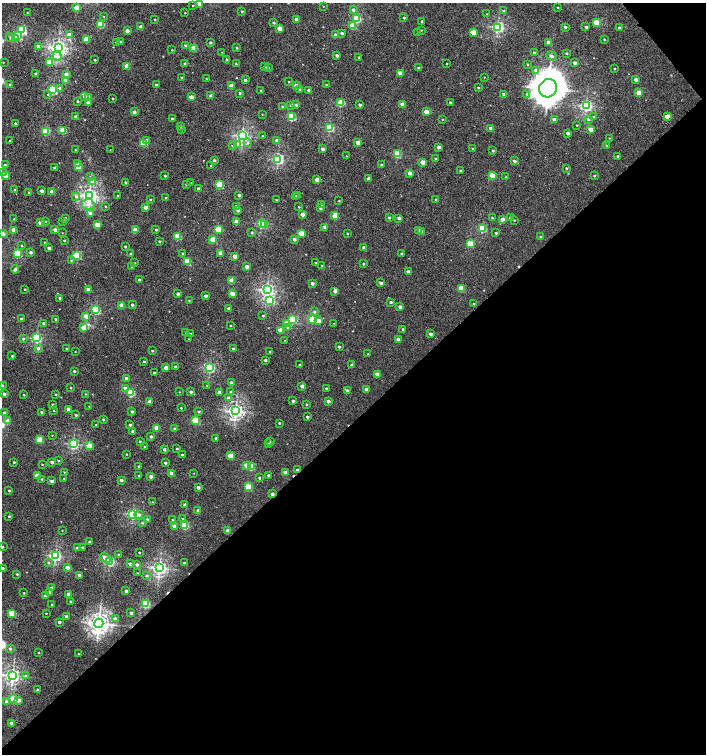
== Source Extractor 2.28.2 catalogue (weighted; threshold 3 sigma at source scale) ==
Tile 12 of 4 x 4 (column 4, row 3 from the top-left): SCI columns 4431-5837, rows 1550-3052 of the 6018 x 6060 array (HDU 1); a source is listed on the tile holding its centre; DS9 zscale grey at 2 x 2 block average (1 PNG px = mean of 2 x 2 image px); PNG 708 x 756 px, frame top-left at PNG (2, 3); each listed source drawn as its Kron ellipse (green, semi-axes under 4 px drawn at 4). Shown black and unused: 45% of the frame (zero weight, under 3 of 5 exposures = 2% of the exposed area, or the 3 px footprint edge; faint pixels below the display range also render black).
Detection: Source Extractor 2.28.2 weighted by HDU 2 'WHT'; one run over the whole footprint, this tile lists its part. Background 0.00107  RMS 0.0022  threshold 0.0101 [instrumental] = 3 sigma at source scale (4.5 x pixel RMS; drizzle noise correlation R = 1.50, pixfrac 1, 0.0396/0.0396 arcsec/px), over >= 5 px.
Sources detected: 486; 3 cosmic-ray / hot-pixel residue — neither listed nor drawn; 1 inside a brighter listed object's ellipse — not listed separately; the other 482 listed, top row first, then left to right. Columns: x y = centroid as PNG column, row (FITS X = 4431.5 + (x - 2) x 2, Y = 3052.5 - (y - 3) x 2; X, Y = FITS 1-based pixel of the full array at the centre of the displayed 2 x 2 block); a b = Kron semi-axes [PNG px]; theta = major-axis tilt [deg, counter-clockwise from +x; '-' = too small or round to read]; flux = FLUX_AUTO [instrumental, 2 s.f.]
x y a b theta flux
199 4 2 2 - 4.6
193 6 2 2 - 0.34
323 6 2 2 - 0.2
558 7 2 2 - 0.33
76 8 3 2 - 9.5
353 10 3 3 - 1.3
242 11 2 2 - 0.46
503 11 4 3 - 0.52
27 13 2 2 - 0.2
185 13 2 2 - 0.22
487 14 2 2 - 0.27
103 16 3 2 - 0.25
404 18 2 2 - 0.56
155 19 2 2 - 0.27
296 19 2 2 - 3
357 19 3 3 - 24
422 21 2 2 - 0.66
596 22 3 3 - 10
274 23 2 2 - 0.83
100 24 3 3 - 20
352 25 3 3 - 11
141 27 2 2 - 4
498 27 3 3 - 81
565 27 2 2 - 0.97
586 27 2 2 - 0.92
619 28 2 2 - 1.3
280 29 3 2 - 7.9
22 30 3 3 - 38
421 30 2 2 - 0.32
127 31 2 2 - 3.1
473 32 3 2 - 8.5
342 33 3 3 - 0.94
418 33 3 2 - 0.54
69 34 3 3 - 1.3
336 35 3 2 - 3.2
17 36 3 3 - 17
10 37 4 4 - 0.9
15 38 3 2 - 6.1
86 39 3 3 - 11
604 39 2 2 - 0.38
120 42 2 2 - 1.5
548 42 3 2 - 2.4
117 43 2 2 - 1.2
210 43 3 2 - 0.91
185 45 3 2 - 0.53
38 46 3 2 - 3.3
58 47 4 4 - 180
194 48 3 3 - 12
237 48 2 2 - 0.55
172 50 2 2 - 0.28
222 52 2 2 - 0.14
534 52 2 2 - 0.43
566 53 2 2 - 0.69
57 56 4 4 - 1.7
337 56 3 2 - 1.6
552 56 5 3 - 1.2
359 57 3 2 - 0.41
227 59 3 2 - 0.83
95 60 2 2 - 0.62
3 62 3 2 - 0.22
49 63 3 3 - 11
575 63 2 2 - 2.1
185 64 2 2 - 1.1
236 64 2 2 - 0.44
447 64 2 2 - 0.28
527 64 2 2 - 0.32
127 66 3 2 - 8.9
265 67 2 2 - 1.4
268 67 3 3 - 0.51
419 68 3 3 - 1.1
615 69 2 2 - 0.5
536 70 3 3 - 1.9
400 73 3 2 - 5.6
36 74 2 2 - 2.1
66 74 2 2 - 3.2
182 77 3 2 - 0.58
484 77 2 2 - 0.19
206 79 2 2 - 0.25
636 79 2 2 - 2.9
66 80 3 2 - 7
245 80 3 2 - 1.3
289 82 2 2 - 0.35
10 85 2 2 - 0.7
156 85 2 2 - 0.56
296 85 3 3 - 1.9
326 85 2 2 - 0.47
231 86 3 2 - 7.9
60 88 3 3 - 1.3
478 88 2 2 - 0.48
548 88 9 8 - 1000
299 89 2 2 - 0.54
53 90 3 3 - 47
261 90 2 2 - 0.34
309 90 2 2 - 1.6
240 93 2 2 - 0.79
639 93 3 3 - 7.9
504 94 2 2 - 2.2
527 94 4 3 - 0.8
48 95 3 2 - 0.3
211 96 2 2 - 3.4
85 97 2 2 - 3.8
88 97 3 2 - 6.4
191 97 2 2 - 4.6
112 98 2 2 - 0.33
78 101 2 2 - 0.54
341 102 3 3 - 19
450 102 2 2 - 0.68
88 103 3 2 - 2.3
402 104 3 2 - 6.6
291 105 3 3 - 1
296 105 3 3 - 0.78
360 105 2 2 - 1.1
586 106 3 3 - 91
283 107 3 2 - 0.62
134 112 2 2 - 2.7
426 112 3 2 - 6.6
262 114 2 2 - 0.24
667 116 4 3 - 3.3
76 117 2 2 - 2
291 117 3 3 - 27
594 117 3 2 - 0.41
172 118 2 2 - 0.74
443 119 2 2 - 0.31
554 119 2 2 - 2.2
589 119 4 3 - 1
15 123 2 2 - 0.55
577 125 2 2 - 0.37
181 127 2 2 - 0.29
329 127 3 3 - 41
491 128 2 2 - 1.5
181 129 3 2 - 0.39
591 129 3 2 - 4.6
63 130 3 3 - 16
45 131 3 3 - 26
568 133 2 2 - 1.8
242 136 3 3 - 110
262 136 2 2 - 0.32
609 138 3 2 - 0.21
147 140 3 3 - 1.8
10 141 2 2 - 0.29
277 141 3 2 - 3.7
358 142 3 2 - 6.3
143 143 3 3 - 19
248 143 4 3 - 0.66
237 145 3 3 - 2.8
232 146 3 2 - 0.25
607 146 3 2 - 0.47
439 147 2 2 - 2.3
322 149 3 2 - 1.9
473 149 2 2 - 0.6
75 150 2 2 - 0.25
110 150 2 2 - 0.15
493 151 3 2 - 0.62
397 154 3 3 - 26
346 156 2 2 - 0.24
618 156 2 2 - 1.1
435 158 2 2 - 0.33
278 159 3 3 - 73
214 160 2 2 - 0.92
514 161 3 2 - 1.7
423 162 3 2 - 5.8
77 163 3 3 - 1.1
381 164 2 2 - 0.32
5 165 2 2 - 0.6
211 165 2 2 - 0.38
78 167 3 3 - 12
55 168 2 2 - 1.8
566 168 3 2 - 0.62
460 171 2 2 - 0.46
3 172 3 3 - 0.43
409 173 3 2 - 3.4
6 176 3 2 - 8.1
165 176 2 2 - 0.73
492 176 3 3 - 11
594 176 2 2 - 0.47
90 177 4 3 - 0.76
505 177 3 2 - 0.33
369 179 2 2 - 3.9
317 180 3 2 - 6.2
93 182 3 3 - 3.8
126 183 2 2 - 1.1
191 183 2 2 - 0.33
219 184 3 3 - 29
186 185 2 2 - 0.26
15 189 3 2 - 0.28
198 189 2 2 - 1.4
42 191 2 2 - 2.5
29 192 3 2 - 0.47
52 192 2 2 - 5.3
118 195 2 2 - 0.27
239 195 2 2 - 1.6
76 196 4 3 - 1.2
89 196 4 3 - 180
295 196 3 2 - 0.83
297 196 2 2 - 0.97
166 198 2 2 - 0.58
436 199 2 2 - 0.47
150 200 2 2 - 0.43
276 200 2 2 - 0.24
339 201 2 2 - 0.34
88 204 6 5 - 2.5
322 204 3 2 - 0.33
105 206 2 2 - 0.31
237 206 2 2 - 4.1
146 207 2 2 - 4.5
299 207 2 2 - 0.36
320 208 2 2 - 1.2
238 210 3 2 - 1.7
91 213 3 3 - 2
302 214 2 2 - 4
335 216 4 3 - 11
65 218 2 2 - 0.58
389 218 3 2 - 0.58
399 218 2 2 - 1.7
492 218 2 2 - 0.33
510 218 3 2 - 0.99
14 219 2 2 - 0.4
502 219 3 2 - 2.3
514 220 2 2 - 0.32
46 221 2 2 - 0.44
63 221 3 3 - 0.57
40 222 2 2 - 4.6
236 222 3 2 - 4.5
261 223 3 3 - 45
265 224 3 2 - 6.9
97 225 3 2 - 9.1
325 227 2 2 - 4
482 228 3 3 - 28
218 229 3 3 - 20
14 230 3 2 - 8.4
55 230 2 2 - 2.9
135 230 3 2 - 7.6
156 230 2 2 - 0.75
419 230 2 2 - 2.6
421 231 2 2 - 1.1
62 233 2 2 - 0.18
252 233 2 2 - 0.7
301 233 3 3 - 8.9
496 233 2 2 - 0.7
3 234 2 2 - 5
347 234 2 2 - 0.36
177 236 3 3 - 19
541 237 2 2 - 0.48
294 239 2 2 - 1.8
64 240 2 2 - 0.57
213 240 3 3 - 12
159 241 2 2 - 0.48
45 243 3 2 - 0.38
470 244 3 3 - 17
21 246 3 2 - 0.41
125 247 2 2 - 0.64
49 248 2 2 - 2
364 248 3 2 - 2.5
31 252 3 2 - 1.3
18 253 3 3 - 27
131 253 2 2 - 0.42
183 253 2 2 - 0.45
221 253 2 2 - 4.8
401 253 3 2 - 0.4
77 255 3 3 - 31
235 256 2 2 - 4.9
71 260 3 3 - 0.42
187 261 3 3 - 13
135 263 2 2 - 0.24
316 263 2 2 - 0.4
363 264 2 2 - 0.46
322 266 2 2 - 0.71
132 267 2 2 - 0.31
247 267 2 2 - 3.2
15 269 4 2 - 1.5
408 272 2 2 - 2.4
139 280 2 2 - 0.82
232 280 3 2 - 10
312 283 2 2 - 1.9
381 283 2 2 - 2.1
461 288 3 3 - 15
25 289 2 2 - 0.41
88 289 2 2 - 3.6
267 290 3 3 - 120
335 291 3 2 - 1.4
178 294 2 2 - 1.9
232 294 3 2 - 6.3
206 296 2 2 - 1.6
60 298 2 2 - 0.86
189 300 2 2 - 0.32
270 300 3 3 - 34
391 302 2 2 - 1.1
474 304 2 2 - 0.57
122 305 3 2 - 9
132 305 2 2 - 1.2
400 307 2 2 - 2.6
229 309 2 2 - 2.3
96 310 3 3 - 35
314 312 3 3 - 0.64
86 316 3 2 - 5.5
263 316 2 2 - 0.4
21 319 2 2 - 1.8
56 319 2 2 - 0.88
293 319 3 3 - 24
312 319 3 3 - 38
318 321 3 3 - 3.1
43 323 3 2 - 0.59
287 323 3 3 - 12
334 323 2 2 - 0.15
230 325 2 2 - 0.36
84 328 3 2 - 9.6
287 328 4 3 - 0.68
403 329 4 3 - 0.49
280 330 3 2 - 6.5
186 333 2 2 - 0.35
190 334 3 3 - 0.41
431 334 2 2 - 1.7
36 338 3 3 - 57
23 339 3 3 - 0.62
189 339 2 2 - 0.25
285 340 2 2 - 0.18
398 340 3 2 - 3.7
339 347 2 2 - 0.9
38 348 3 3 - 1.3
66 349 2 2 - 0.47
233 349 2 2 - 1.2
152 351 2 2 - 0.52
270 351 2 2 - 0.51
75 352 2 2 - 0.19
368 354 2 2 - 0.32
12 356 2 2 - 0.52
265 360 2 2 - 1.2
144 362 2 2 - 0.55
299 365 2 2 - 0.46
352 365 2 2 - 1.4
166 367 2 2 - 4.8
175 367 2 2 - 0.86
209 368 4 3 - 59
74 371 2 2 - 1
154 373 2 2 - 0.72
377 374 3 2 - 4.1
126 378 2 2 - 2.4
232 383 2 2 - 2.9
2 385 2 2 - 0.52
207 385 3 2 - 0.2
302 386 2 2 - 2.6
71 388 2 2 - 0.45
125 388 2 2 - 1.6
326 388 2 2 - 0.71
366 389 2 2 - 2.8
347 391 2 2 - 1.9
179 392 2 2 - 0.18
191 392 2 2 - 1.3
219 392 2 2 - 3
230 392 3 2 - 0.39
131 393 3 3 - 27
4 394 2 2 - 2.2
56 394 2 2 - 0.36
85 394 2 2 - 0.22
24 395 2 2 - 0.43
228 398 3 3 - 0.93
293 401 2 2 - 1.4
328 401 2 2 - 2.3
149 402 2 2 - 4.7
307 404 2 2 - 0.5
52 405 2 2 - 0.59
89 406 2 2 - 0.22
181 408 2 2 - 0.39
68 409 2 2 - 3.4
54 410 2 2 - 0.4
236 411 4 3 - 160
42 412 3 3 - 0.97
132 412 2 2 - 1.1
199 412 2 2 - 0.61
4 413 2 2 - 2.4
76 415 2 2 - 0.75
307 417 2 2 - 1.2
103 419 2 2 - 0.76
196 420 3 3 - 27
7 421 2 2 - 6.5
279 423 2 2 - 0.55
96 425 2 2 - 0.65
130 425 2 2 - 0.69
157 428 3 2 - 9.9
175 429 2 2 - 1.6
133 431 2 2 - 3
52 435 2 2 - 0.19
151 436 2 2 - 1.1
216 438 2 2 - 1.3
40 440 3 3 - 18
140 441 2 2 - 0.64
271 442 2 2 - 0.35
73 444 3 3 - 54
269 444 2 2 - 1.3
89 446 3 3 - 12
144 447 2 2 - 0.55
164 449 2 2 - 1.8
177 449 2 2 - 0.48
126 454 2 2 - 0.35
182 455 2 2 - 1.4
230 456 3 2 - 9.8
58 460 3 2 - 0.5
14 462 2 2 - 0.51
52 462 2 2 - 1.8
165 463 2 2 - 1.1
42 464 2 2 - 0.35
246 465 3 2 - 6.4
139 466 2 2 - 0.8
251 467 3 3 - 14
298 470 2 2 - 2.7
64 472 2 2 - 0.25
171 473 2 2 - 4.9
193 473 2 2 - 0.19
285 473 2 2 - 3.1
139 475 2 2 - 0.31
268 475 2 2 - 0.69
37 476 3 2 - 11
151 476 2 2 - 2.6
259 478 2 2 - 0.62
42 479 3 2 - 0.38
64 479 2 2 - 0.39
121 480 2 2 - 1.8
52 481 2 2 - 1.9
198 487 2 2 - 2.6
248 487 3 3 - 19
9 490 2 2 - 0.53
272 494 2 2 - 2.3
152 502 2 2 - 0.22
185 505 2 2 - 3.2
198 511 2 2 - 2.2
133 514 3 3 - 66
139 515 4 3 - 1.6
9 516 2 2 - 0.61
182 518 3 2 - 0.34
147 519 3 2 - 0.52
172 520 2 2 - 0.36
142 523 2 2 - 0.5
174 526 2 2 - 4.2
185 526 3 3 - 24
62 530 2 2 - 0.24
228 531 2 2 - 5.5
90 542 2 2 - 1.5
2 547 2 2 - 0.87
82 547 2 2 - 0.45
77 548 2 2 - 1.2
139 552 2 2 - 0.5
55 555 3 3 - 82
118 555 2 2 - 0.42
105 558 6 3 -30 4.6
109 561 3 3 - 46
48 563 3 3 - 0.51
184 563 2 2 - 1.3
130 564 2 2 - 2.4
137 564 2 2 - 1.5
67 567 2 2 - 4.5
3 568 2 2 - 0.67
159 568 4 3 - 150
137 573 2 2 - 0.34
17 574 2 2 - 0.5
79 575 2 2 - 2
147 576 3 3 - 0.7
51 588 2 2 - 2.2
126 591 2 2 - 1.5
49 592 2 2 - 0.78
24 593 2 2 - 0.4
68 594 3 2 - 4.6
45 596 2 2 - 2.8
71 601 2 2 - 0.59
52 604 2 2 - 0.4
146 604 3 3 - 33
12 613 3 3 - 17
46 613 2 2 - 0.38
131 613 2 2 - 1.4
66 617 2 2 - 2.7
115 619 3 2 - 1.6
59 622 2 2 - 1.5
99 623 4 4 - 280
10 649 3 3 - 1.1
39 653 2 2 - 0.24
78 654 2 2 - 0.24
13 675 4 3 - 140
26 676 4 3 - 0.79
37 690 2 2 - 0.81
13 699 3 3 - 21
19 700 3 2 - 3
6 702 3 2 - 2.3
12 723 2 2 - 3.9
Overlapping masked pixels (flux is a lower limit): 2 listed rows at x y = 298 470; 272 494
Isophote crosses this tile's border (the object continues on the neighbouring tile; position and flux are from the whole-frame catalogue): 4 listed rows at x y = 199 4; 3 234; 2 385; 2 547